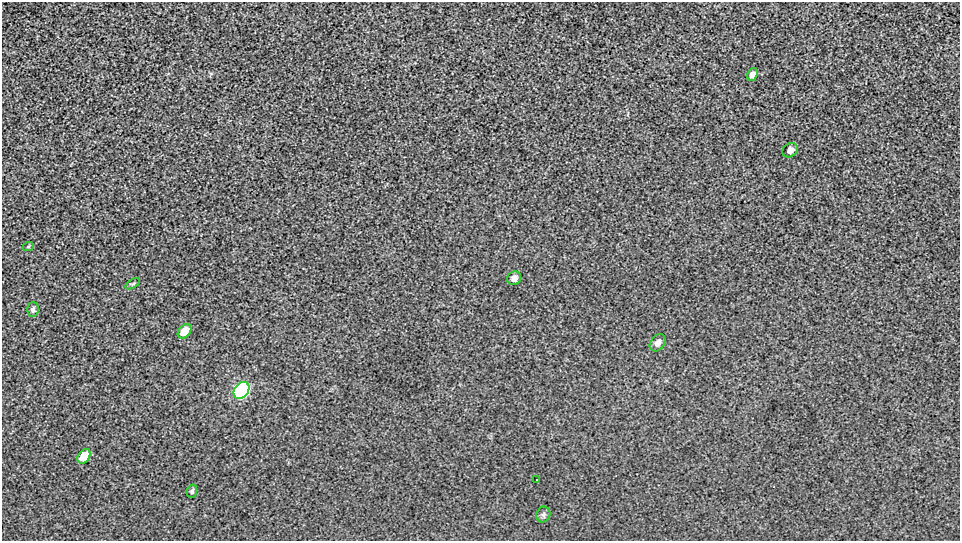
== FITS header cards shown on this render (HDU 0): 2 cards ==
NAXIS1  =                  958 / Axis length
NAXIS2  =                  539 / Axis length

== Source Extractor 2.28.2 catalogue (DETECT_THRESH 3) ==
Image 958 x 539 px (HDU 0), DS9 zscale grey, 1 PNG px = 1 image px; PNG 962 x 543 px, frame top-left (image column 1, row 539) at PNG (2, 2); each listed source drawn as its Kron ellipse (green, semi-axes under 4 px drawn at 4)
Background 264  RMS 13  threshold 40.1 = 3 sigma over >= 5 px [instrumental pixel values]
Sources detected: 13; all 13 listed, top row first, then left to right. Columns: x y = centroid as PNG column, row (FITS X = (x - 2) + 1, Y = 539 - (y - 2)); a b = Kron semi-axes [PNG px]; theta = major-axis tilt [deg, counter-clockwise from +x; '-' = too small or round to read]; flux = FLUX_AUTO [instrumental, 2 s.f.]
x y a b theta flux
752 74 6 5 - 4300
790 150 8 6 37 4100
28 247 6 3 20 870
514 278 7 6 - 4100
133 284 8 3 31 980
33 310 7 6 - 2300
185 331 8 5 50 16000
658 343 9 7 54 4400
241 390 9 7 52 660000
84 456 8 5 55 19000
537 480 2 2 - 510
192 491 7 5 75 2000
543 514 8 7 - 2200